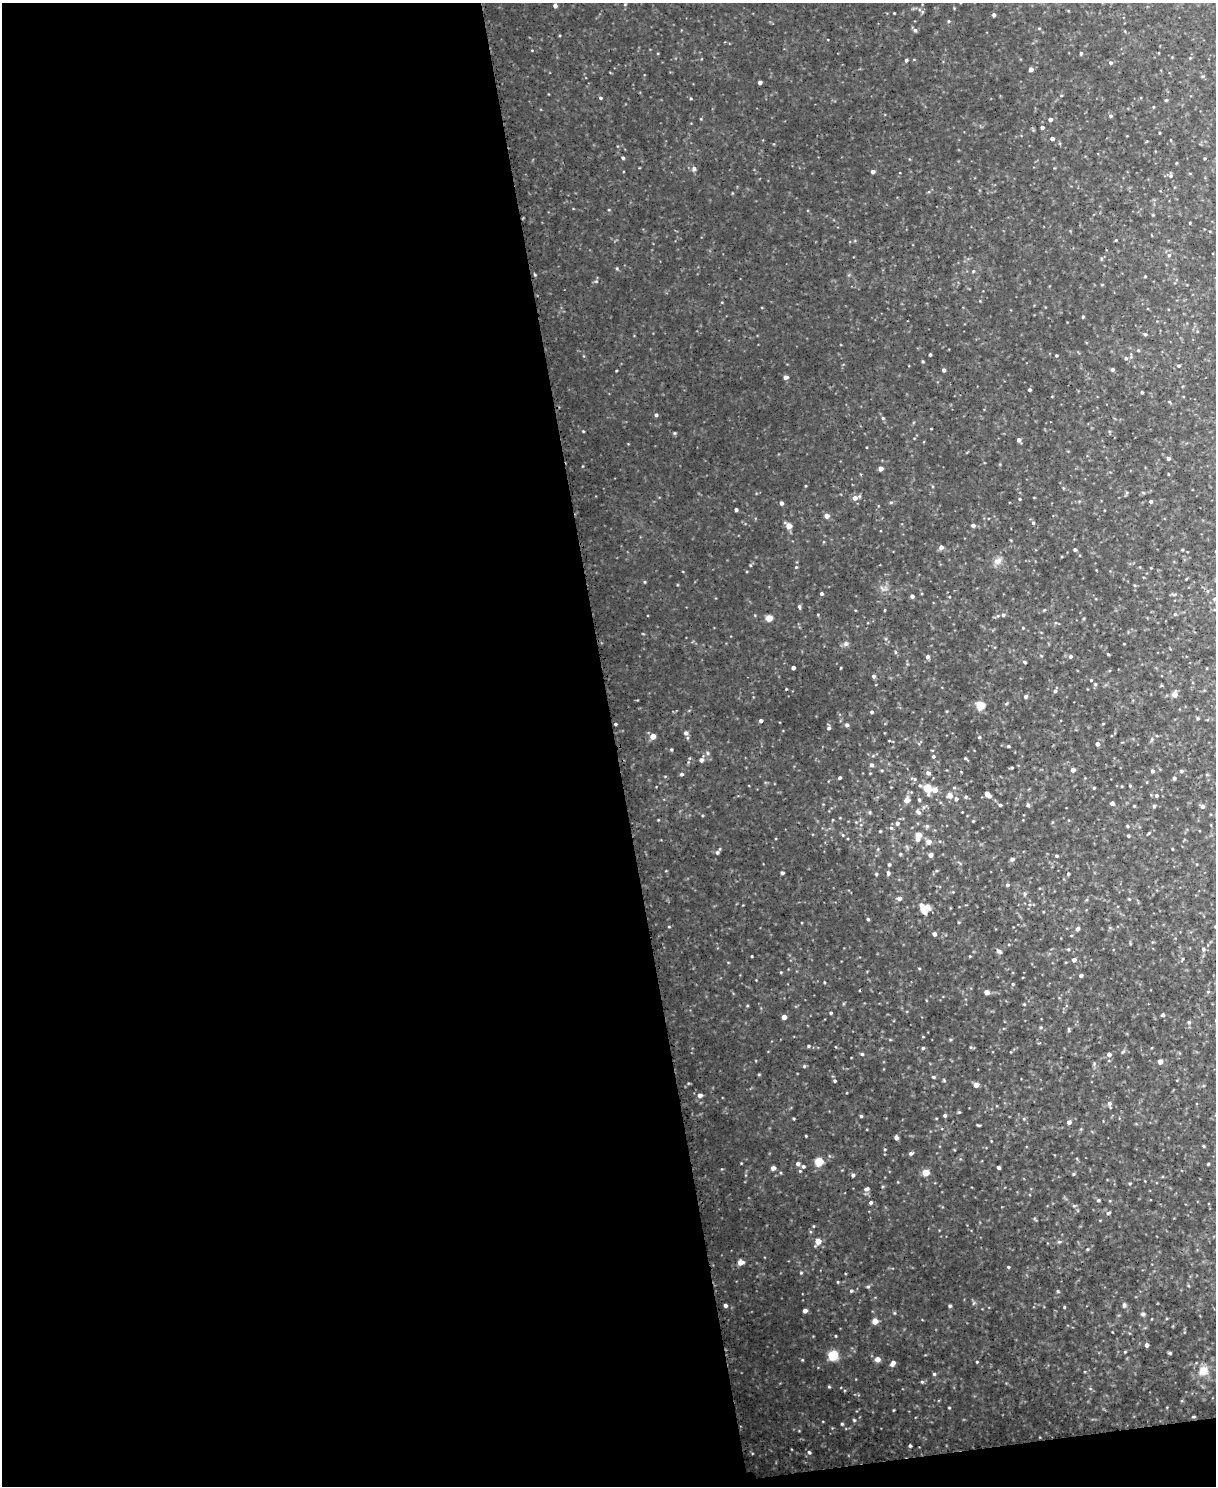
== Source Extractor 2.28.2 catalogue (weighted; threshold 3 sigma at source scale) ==
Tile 9 of 4 x 3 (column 1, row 3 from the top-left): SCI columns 1-1214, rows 138-1621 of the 4862 x 4845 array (HDU 1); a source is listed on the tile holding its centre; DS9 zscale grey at full resolution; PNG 1218 x 1488 px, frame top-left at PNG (2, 3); no overlay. Shown black and unused: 52% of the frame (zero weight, under 3 of 5 exposures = <1% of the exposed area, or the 3 px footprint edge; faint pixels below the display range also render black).
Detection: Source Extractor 2.28.2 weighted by HDU 2 'WHT'; one run over the whole footprint, this tile lists its part. Background 0.0819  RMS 0.015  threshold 0.0694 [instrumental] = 3 sigma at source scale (4.5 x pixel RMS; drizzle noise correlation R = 1.50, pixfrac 1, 0.05/0.05 arcsec/px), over >= 5 px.
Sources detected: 202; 1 inside a brighter listed object's ellipse — not listed separately; the other 201 listed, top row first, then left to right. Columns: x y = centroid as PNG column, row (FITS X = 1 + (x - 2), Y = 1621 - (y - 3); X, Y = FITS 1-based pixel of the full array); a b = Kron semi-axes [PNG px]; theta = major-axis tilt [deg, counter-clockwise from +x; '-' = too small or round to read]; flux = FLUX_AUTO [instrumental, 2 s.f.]
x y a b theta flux
555 6 4 4 - 4.1
894 13 2 2 - 0.9
994 15 4 4 - 2.9
949 21 4 4 - 1.7
915 30 5 5 - 2.9
1081 53 4 4 - 1.5
906 60 4 3 - 1.9
1111 63 5 5 - 2.7
1031 69 4 4 - 5.5
760 82 3 3 - 3.9
600 98 4 3 - 1.7
1166 100 4 3 - 1.3
1110 116 5 4 - 2.1
1050 119 4 4 - 4.5
1042 127 4 4 - 2.8
1052 138 4 3 - 4.2
623 158 4 4 - 2.3
694 168 6 5 - 3.2
873 172 4 3 - 4.1
1170 176 6 5 - 2.7
1169 255 5 5 - 2.6
1145 276 4 3 - 1.2
1145 334 5 3 - 1.6
1138 350 5 3 - 1.4
930 355 3 3 - 2
1056 355 4 2 - 1.4
1126 358 5 4 - 2.6
1179 366 4 3 - 1.5
1112 369 4 4 - 2.3
944 370 4 3 - 3.2
786 377 5 4 - 4.8
1030 390 3 3 - 2.1
1142 392 3 3 - 1.9
656 415 4 4 - 2.5
883 418 4 4 - 1.6
1019 440 5 4 - 3.9
1168 458 4 4 - 3
880 468 4 4 - 7.3
855 498 6 6 - 6.5
1151 501 4 4 - 2.6
781 503 4 4 - 3.4
736 510 3 3 - 2.5
827 516 4 4 - 6.6
1033 523 5 4 - 2.1
973 525 5 4 - 3
789 526 5 5 - 12
941 547 5 5 - 4.7
1075 550 4 4 - 2.3
998 561 12 7 21 7
821 594 4 4 - 2.2
912 596 4 4 - 3.5
1215 598 6 3 20 1.8
799 607 5 4 - 2.1
885 610 4 2 - 0.97
1175 614 4 3 - 1.5
1003 615 4 4 - 2.2
769 618 4 4 - 22
1023 628 4 3 - 1.1
846 643 6 5 - 3.1
895 652 5 3 - 1.5
1108 654 5 3 - 1.2
1070 656 4 4 - 3.3
927 657 5 5 - 3.4
1025 662 5 3 - 1.5
793 668 3 3 - 3.9
874 676 5 4 - 2.6
1095 684 5 4 - 1.7
1055 691 5 5 - 2.5
1175 694 6 6 - 7.4
1025 696 4 4 - 2.9
980 705 5 5 - 44
872 712 4 3 - 2.3
1197 718 5 3 - 1.6
761 721 4 3 - 3.3
615 724 4 2 - 1.6
1103 724 4 3 - 1.1
847 725 4 4 - 3.5
829 728 5 4 - 2.8
686 733 5 5 - 3.8
653 736 4 4 - 13
979 737 4 4 - 2
1097 744 4 4 - 4.5
1008 746 4 3 - 1.5
671 750 4 3 - 1.5
933 756 4 3 - 1.8
965 758 5 3 - 1.5
701 760 5 5 - 3.2
871 765 5 5 - 2.6
1073 770 4 4 - 6.3
1152 771 4 4 - 2.9
1181 771 5 4 - 2.3
928 773 6 5 - 4.4
681 774 4 3 - 2.6
839 778 3 3 - 2.4
1174 778 4 3 - 2.4
1130 786 5 3 - 1.2
1094 788 4 3 - 1.3
927 789 9 6 -73 23
935 790 5 5 - 9.7
987 794 8 4 -42 8.1
949 795 6 6 - 7.7
1156 795 4 4 - 2.1
966 797 5 4 - 2.2
956 799 4 4 - 2.9
906 800 5 5 - 9.2
919 800 5 4 - 2
1112 803 4 4 - 3.9
1000 805 4 3 - 2.3
1028 805 5 4 - 2.6
1134 806 3 3 - 1.1
1154 806 4 4 - 1.6
1202 807 5 5 - 3.5
918 812 7 5 -33 3.4
897 823 5 5 - 3.1
1127 826 4 3 - 1.6
880 831 3 3 - 1.2
918 836 7 5 78 18
1128 836 4 3 - 1.7
929 842 5 5 - 8
717 852 5 4 - 2.6
900 854 4 4 - 1.5
930 855 5 4 - 4.9
1056 856 4 3 - 1.8
1012 859 5 4 - 3.7
889 865 4 3 - 2.1
782 873 4 3 - 2.5
888 873 5 4 - 2.7
876 874 4 3 - 1.6
1068 874 4 3 - 1.6
1007 885 4 4 - 1.9
1025 894 5 4 - 2
899 898 5 4 - 5
922 907 18 6 -69 11
868 919 4 3 - 1.7
1077 929 5 4 - 3.7
935 934 4 4 - 4.3
1203 949 5 4 - 2.2
999 951 7 4 -32 3.5
1074 960 4 4 - 4.9
1081 976 4 4 - 2.4
1013 984 5 3 - 1.4
987 992 4 4 - 8.5
831 1013 3 3 - 1.6
1163 1015 4 3 - 2.4
784 1017 4 4 - 7.6
1189 1022 5 4 - 1.8
808 1046 4 3 - 1.7
923 1048 4 4 - 1.6
862 1054 4 4 - 1.8
1109 1054 5 4 - 4.6
1160 1061 4 4 - 8.4
933 1077 4 3 - 1.7
834 1081 4 3 - 1.7
976 1085 4 4 - 9.4
700 1095 5 5 - 4.7
1109 1103 6 5 - 3.5
945 1115 4 4 - 2.5
861 1116 4 3 - 1.8
1069 1122 5 4 - 4.7
979 1125 6 2 -5 1.5
896 1138 4 4 - 4.5
1203 1146 4 3 - 1.4
911 1153 5 4 - 2.8
819 1162 5 5 - 43
798 1164 5 4 - 3.3
803 1166 5 4 - 2.6
999 1167 3 3 - 3.4
773 1168 4 4 - 4.5
926 1173 5 4 - 21
853 1175 4 4 - 2.6
866 1189 7 5 12 3.2
1098 1200 4 4 - 1.8
871 1202 4 4 - 2.6
1108 1213 5 4 - 1.9
818 1241 5 5 - 14
1059 1242 6 3 18 1.9
740 1262 5 4 - 10
1008 1267 4 3 - 1.5
801 1273 5 3 - 1.3
868 1287 5 3 - 1.8
851 1291 4 4 - 1.8
725 1305 4 3 - 3.6
1124 1305 5 4 - 2.8
950 1306 4 3 - 2
805 1311 4 3 - 5
1143 1314 5 4 - 3
875 1321 4 4 - 12
1147 1345 4 4 - 4.2
1169 1353 4 3 - 1.8
833 1355 5 5 - 82
877 1359 5 5 - 9.3
977 1362 4 3 - 1.3
893 1363 6 4 55 5.7
1203 1371 13 11 58 14
934 1374 4 4 - 1.9
922 1382 5 4 - 1.9
829 1387 5 3 - 1.4
854 1420 5 4 - 1.7
842 1424 4 3 - 1.6
910 1446 4 3 - 1.9
809 1452 5 4 - 2
Isophote crosses this tile's border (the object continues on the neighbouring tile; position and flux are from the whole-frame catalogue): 1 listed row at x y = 1215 598
Unlisted compact peaks at least as high as the median listed source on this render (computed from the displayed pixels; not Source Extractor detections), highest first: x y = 804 1066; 949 1408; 786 689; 1064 1307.